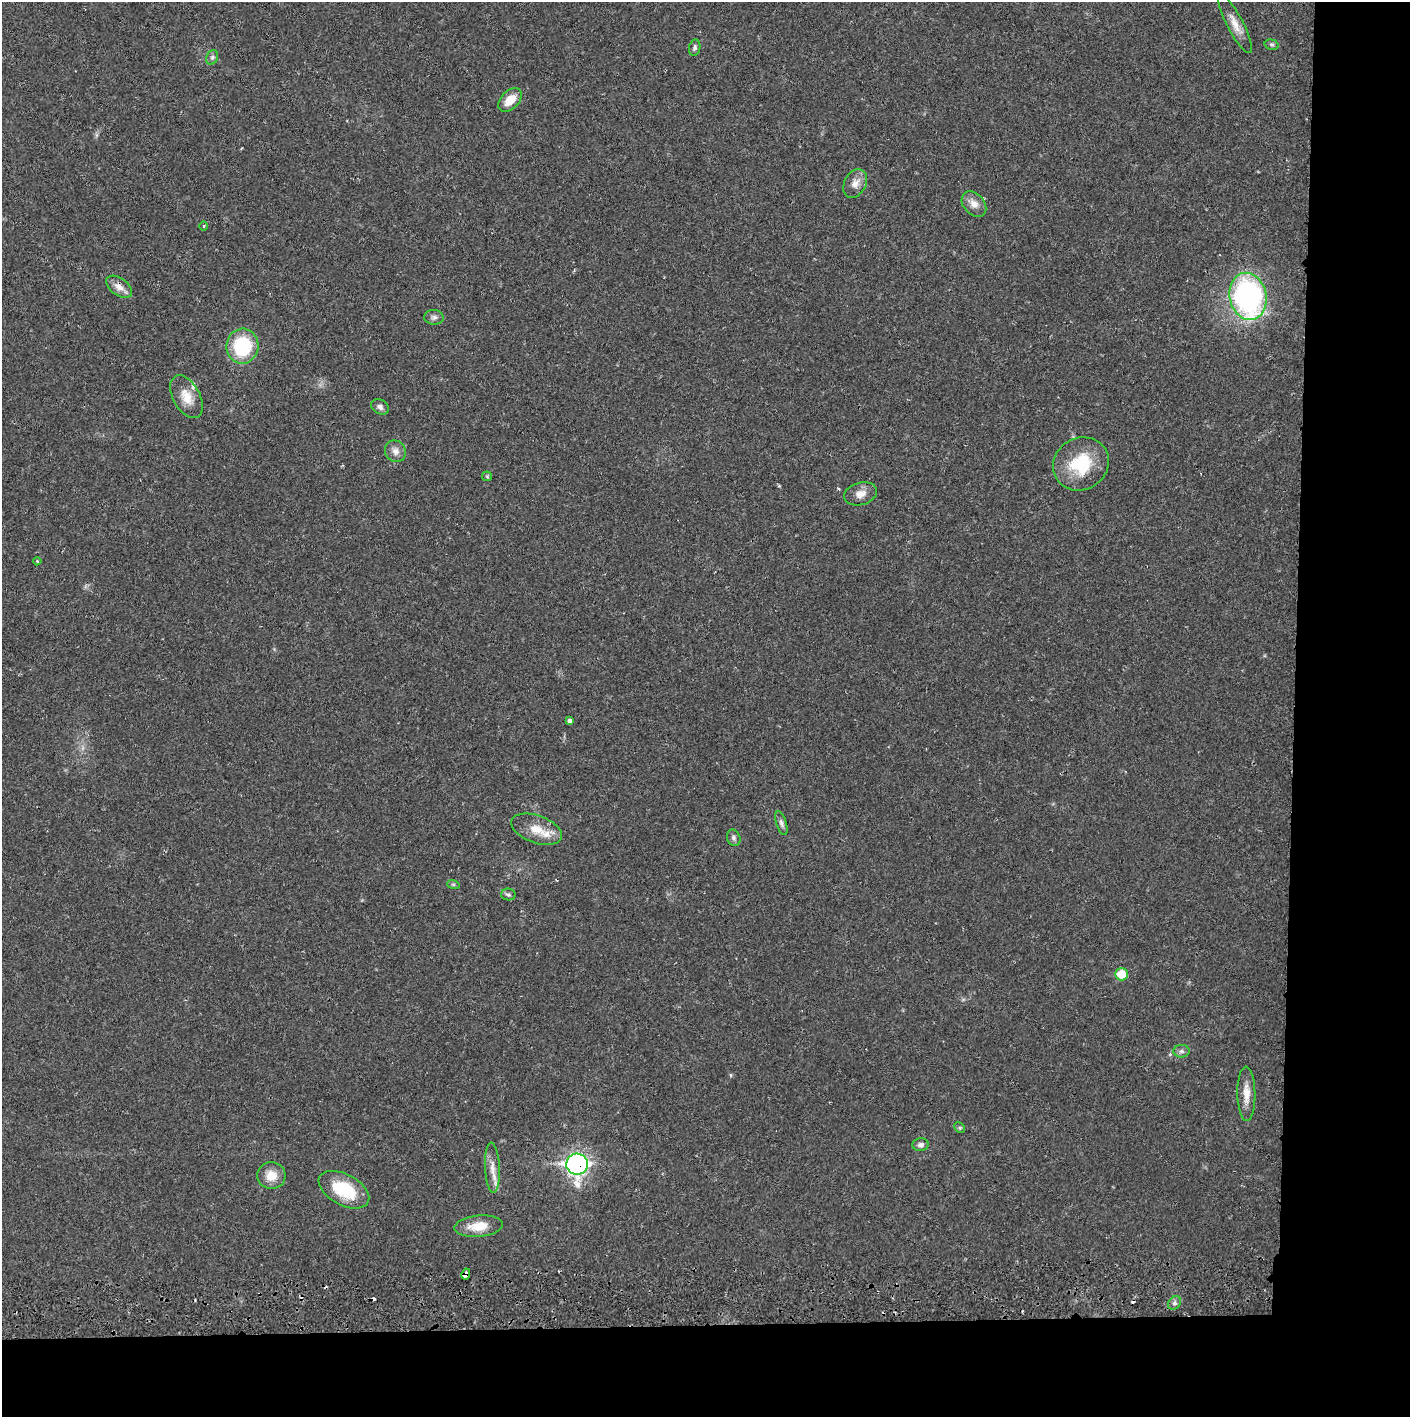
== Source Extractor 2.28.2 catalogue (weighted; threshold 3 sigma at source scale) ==
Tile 9 of 3 x 3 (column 3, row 3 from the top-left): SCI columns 2821-4228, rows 56-1470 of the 4235 x 4358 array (HDU 1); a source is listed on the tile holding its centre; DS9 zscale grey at full resolution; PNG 1412 x 1419 px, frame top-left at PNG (2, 2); each listed source drawn as its Kron ellipse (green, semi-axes under 4 px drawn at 4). Shown black and unused: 14% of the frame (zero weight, under 2 of 3 exposures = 3% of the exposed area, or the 3 px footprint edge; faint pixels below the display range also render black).
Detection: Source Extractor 2.28.2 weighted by HDU 2 'WHT'; one run over the whole footprint, this tile lists its part. Background 0.0215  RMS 0.0035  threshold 0.0157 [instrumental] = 3 sigma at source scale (4.5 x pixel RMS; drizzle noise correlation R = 1.50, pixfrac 1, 0.05/0.05 arcsec/px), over >= 5 px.
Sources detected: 43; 4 cosmic-ray / hot-pixel residue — neither listed nor drawn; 2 inside a brighter listed object's ellipse — not listed separately; the other 37 listed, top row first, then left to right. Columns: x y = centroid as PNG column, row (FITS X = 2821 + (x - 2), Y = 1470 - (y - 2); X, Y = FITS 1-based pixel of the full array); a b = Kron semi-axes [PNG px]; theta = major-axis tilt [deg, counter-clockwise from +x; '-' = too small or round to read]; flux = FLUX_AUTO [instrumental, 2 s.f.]
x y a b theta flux
1235 24 32 8 -63 4.3
1272 45 7 5 -15 0.66
695 47 8 5 81 0.81
212 57 7 5 69 0.89
510 100 14 9 45 5.3
855 183 15 10 61 3
974 204 14 10 -48 3.1
204 226 5 3 - 0.37
119 287 15 8 -35 2.9
1248 296 24 18 -77 82
434 317 9 7 -3 1.2
242 346 17 16 - 23
186 397 23 13 -61 5.6
380 407 9 7 -30 1.3
395 451 11 10 - 2.3
1081 464 29 26 32 17
487 476 5 4 - 0.43
860 494 17 11 16 3.1
37 561 4 3 - 0.32
570 721 4 4 - 2.3
781 823 12 5 -72 1.1
537 829 26 13 -20 6.2
734 838 8 6 -67 0.95
453 884 6 4 -18 0.51
508 894 7 6 - 0.82
1122 974 6 6 - 7.4
1181 1051 8 6 0 1
1246 1094 27 9 -89 4.4
960 1128 6 4 -45 0.51
920 1145 8 6 6 1.1
577 1164 11 10 - 130
492 1168 25 7 -87 3.6
271 1176 14 13 - 5.1
344 1190 27 15 -28 16
478 1226 24 10 6 6.9
466 1274 5 4 - 3.9
1174 1303 7 5 48 0.99
Overlapping masked pixels (flux is a lower limit): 3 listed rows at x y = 119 287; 577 1164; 466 1274